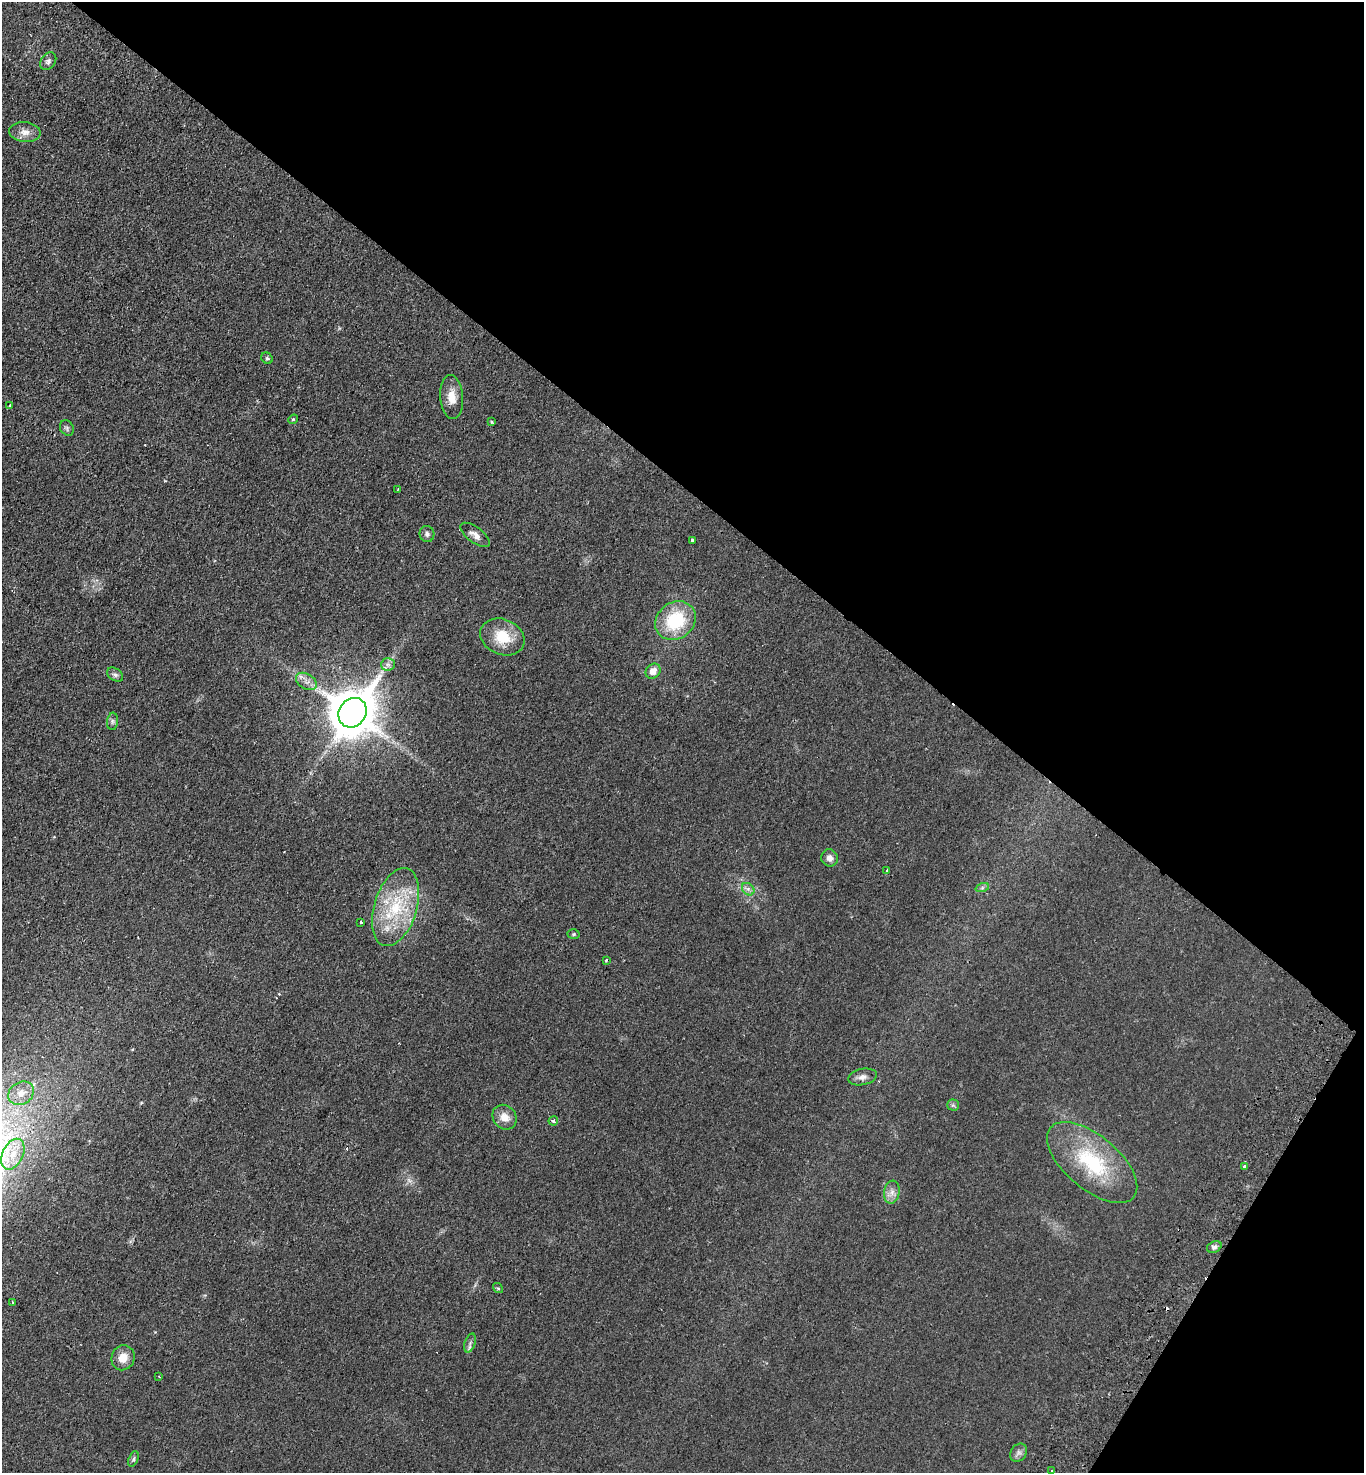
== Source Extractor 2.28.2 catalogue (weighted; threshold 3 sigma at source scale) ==
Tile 8 of 4 x 4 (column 4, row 2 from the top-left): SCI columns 4291-5652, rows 2984-4454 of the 5996 x 5963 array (HDU 1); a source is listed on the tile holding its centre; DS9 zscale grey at full resolution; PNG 1366 x 1475 px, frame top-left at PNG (2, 2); each listed source drawn as its Kron ellipse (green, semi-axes under 4 px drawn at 4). Shown black and unused: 36% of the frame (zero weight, under 2 of 3 exposures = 3% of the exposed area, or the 3 px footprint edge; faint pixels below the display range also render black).
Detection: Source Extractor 2.28.2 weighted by HDU 2 'WHT'; one run over the whole footprint, this tile lists its part. Background 0.0278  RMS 0.0048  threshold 0.0217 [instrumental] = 3 sigma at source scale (4.5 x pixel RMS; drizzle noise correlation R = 1.50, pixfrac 1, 0.05/0.05 arcsec/px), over >= 5 px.
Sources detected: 53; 1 too faint to see at this stretch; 5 cosmic-ray / hot-pixel residue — neither listed nor drawn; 1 inside a brighter listed object's ellipse — not listed separately; the other 46 listed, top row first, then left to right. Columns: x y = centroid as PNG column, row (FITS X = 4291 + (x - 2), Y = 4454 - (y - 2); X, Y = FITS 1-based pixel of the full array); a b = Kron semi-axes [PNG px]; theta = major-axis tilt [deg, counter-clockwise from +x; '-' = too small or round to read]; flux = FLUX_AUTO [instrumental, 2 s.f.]
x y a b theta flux
48 61 9 7 55 1.8
25 132 16 10 -6 4
267 358 6 5 - 0.76
452 397 22 11 -86 6.4
10 405 3 2 - 0.42
293 419 5 4 - 0.56
492 422 3 2 - 0.77
67 428 8 6 -58 1.1
398 489 3 2 - 0.35
427 534 8 7 - 1.5
475 535 17 7 -37 3.2
692 540 3 3 - 1.2
675 621 21 18 36 28
502 637 23 17 -23 13
388 664 7 6 - 1.6
653 671 8 7 - 3.8
115 675 9 6 -36 1.4
306 681 11 7 -32 3
353 713 15 13 56 2100
113 721 9 5 85 1.2
830 858 9 8 - 2.6
887 871 3 3 - 4.6
982 888 7 4 19 0.82
748 889 7 5 -45 1.5
396 907 40 21 73 29
361 922 3 3 - 1.2
574 934 6 4 2 0.71
606 960 3 3 - 0.55
862 1077 15 8 11 2.6
21 1093 13 11 31 6.2
953 1105 5 5 - 0.81
505 1117 13 11 -50 5.1
553 1121 5 4 - 1.2
13 1154 16 10 63 7.1
1092 1162 54 27 -40 39
1244 1167 3 3 - 3.2
892 1192 11 8 82 2.8
1214 1247 7 5 24 1.5
498 1288 5 4 - 0.63
13 1302 3 2 - 0.61
470 1343 10 5 71 1.4
123 1358 12 11 - 5.9
159 1376 3 2 - 0.51
1019 1453 10 7 52 1.9
133 1459 8 4 68 1
1052 1471 3 3 - 1.2